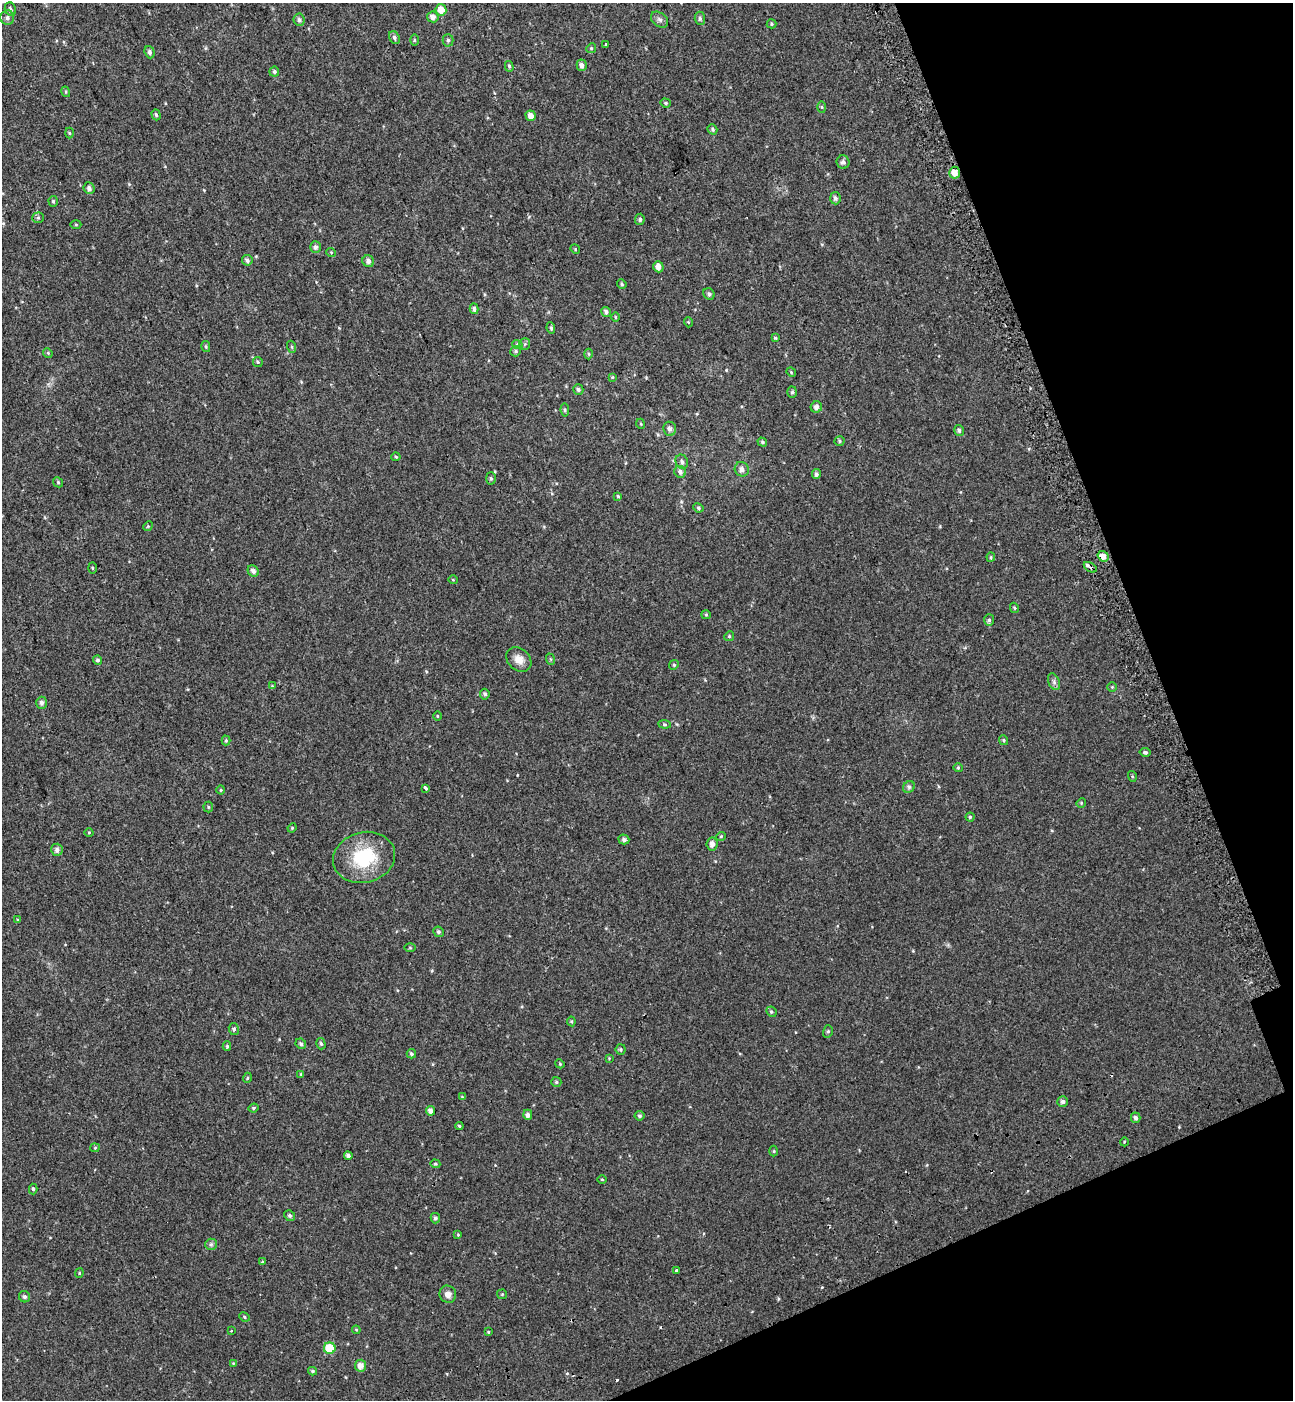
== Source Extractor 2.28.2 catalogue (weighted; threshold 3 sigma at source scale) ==
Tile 12 of 4 x 4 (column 4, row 3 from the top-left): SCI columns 4106-5396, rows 1500-2897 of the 5576 x 5797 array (HDU 1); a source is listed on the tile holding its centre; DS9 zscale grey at full resolution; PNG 1295 x 1402 px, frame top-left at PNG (2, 3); each listed source drawn as its Kron ellipse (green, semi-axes under 4 px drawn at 4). Shown black and unused: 17% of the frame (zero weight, under 2 of 3 exposures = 6% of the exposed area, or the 3 px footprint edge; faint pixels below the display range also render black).
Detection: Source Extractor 2.28.2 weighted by HDU 2 'WHT'; one run over the whole footprint, this tile lists its part. Background 0.0199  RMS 0.008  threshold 0.036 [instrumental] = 3 sigma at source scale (4.5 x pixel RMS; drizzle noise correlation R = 1.50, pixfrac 1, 0.0396/0.0396 arcsec/px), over >= 5 px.
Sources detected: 170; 6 cosmic-ray / hot-pixel residue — neither listed nor drawn; the other 164 listed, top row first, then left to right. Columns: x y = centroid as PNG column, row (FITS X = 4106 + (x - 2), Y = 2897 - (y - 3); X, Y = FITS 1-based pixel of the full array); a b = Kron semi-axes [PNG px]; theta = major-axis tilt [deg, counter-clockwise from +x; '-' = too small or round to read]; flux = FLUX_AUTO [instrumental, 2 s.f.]
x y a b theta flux
10 9 7 5 -66 1.7
441 10 5 5 - 9.7
433 17 6 5 - 3.9
7 18 7 7 - 2.5
700 18 6 5 - 1.7
299 20 6 5 - 2
659 20 10 6 -39 2.5
772 24 5 4 - 0.96
394 38 6 5 - 2.3
414 40 5 3 - 0.78
448 40 6 5 - 1.5
606 45 3 3 - 3.9
591 48 5 4 - 0.94
150 52 6 5 - 2.2
582 65 6 5 - 2.9
509 66 5 4 - 1.3
274 72 5 5 - 1.7
66 92 5 3 - 0.78
665 103 5 4 - 1
822 107 5 4 - 0.87
156 115 5 4 - 1.3
531 116 5 5 - 5.1
712 129 5 4 - 1.6
69 133 5 3 - 0.78
843 162 7 6 - 2.5
955 173 6 5 - 5.9
89 188 6 5 - 2.6
835 198 6 5 - 2.2
53 201 5 4 - 1.1
38 218 5 5 - 1.2
640 219 5 5 - 1.6
76 225 5 3 - 0.81
315 247 6 5 - 2.3
575 249 5 4 - 0.77
331 252 5 3 - 0.71
247 260 5 5 - 2.2
368 261 6 5 - 3.2
658 267 5 5 - 4.4
622 284 5 4 - 1.1
709 294 6 5 - 1.8
474 309 5 4 - 2
606 312 5 4 - 2.2
615 317 5 3 - 0.69
688 322 5 3 - 0.71
551 328 6 4 -80 1.6
775 338 3 3 - 0.95
517 344 5 3 - 0.79
525 344 6 5 - 1.2
206 347 5 4 - 1
292 347 6 4 -71 0.89
515 351 5 5 - 1.3
48 353 5 4 - 0.91
589 354 5 3 - 0.92
258 362 5 4 - 1.1
791 372 5 4 - 0.84
612 377 4 3 - 0.75
578 389 5 5 - 1.7
792 392 5 5 - 1.3
816 407 6 5 - 2.8
565 410 6 4 -82 1.2
641 424 5 3 - 0.66
670 429 7 6 - 2.5
959 430 5 4 - 1.6
839 441 5 4 - 1.1
762 442 5 4 - 1.3
396 457 4 4 - 0.84
682 462 7 6 - 2.1
742 469 7 7 - 3.3
680 472 6 5 - 2.7
816 474 5 4 - 1.8
491 478 6 5 - 1.2
58 482 5 4 - 1.1
618 496 4 3 - 0.79
698 508 5 4 - 1.2
148 526 5 4 - 0.9
1103 556 6 5 - 5.6
991 557 4 4 - 0.88
1090 567 7 3 -33 5
92 568 5 3 - 0.72
253 571 6 5 - 3.1
453 580 5 3 - 0.62
1014 608 5 4 - 0.89
706 615 5 4 - 0.92
989 620 6 5 - 1.6
729 636 5 4 - 1.1
519 659 14 11 -42 7.1
550 659 6 3 -70 0.75
97 660 5 4 - 1.8
674 665 5 4 - 1
1054 682 9 5 -67 2.1
272 686 4 4 - 0.61
1112 687 4 4 - 0.83
485 694 5 4 - 1.8
41 703 6 5 - 2.4
437 716 5 3 - 0.73
664 724 6 4 -6 1.1
226 740 5 4 - 0.95
1004 740 5 4 - 1.1
1145 752 5 4 - 1.5
958 768 4 4 - 0.87
1132 776 5 3 - 0.81
909 787 6 5 - 1.6
425 788 4 3 - 5.1
221 790 4 4 - 0.83
1081 803 5 4 - 0.76
208 807 5 5 - 0.98
970 817 4 4 - 1.1
292 828 5 4 - 0.82
89 832 4 3 - 0.64
721 836 5 3 - 0.73
624 839 5 5 - 2.4
712 844 6 5 - 3.8
57 850 6 5 - 3
364 857 31 25 15 43
18 920 4 4 - 0.87
438 932 5 5 - 1.7
410 948 5 4 - 0.87
771 1012 5 4 - 1.3
571 1021 5 4 - 0.98
234 1029 6 5 - 1.7
828 1031 6 5 - 1.3
301 1044 5 5 - 1.7
321 1044 6 4 -74 1.4
227 1046 5 4 - 0.87
621 1049 5 5 - 1.1
411 1054 5 4 - 1.5
609 1058 4 4 - 0.62
560 1064 5 3 - 0.74
301 1074 4 4 - 0.95
247 1078 5 3 - 0.78
556 1082 5 5 - 1.2
462 1097 4 4 - 0.71
1063 1102 5 5 - 2.4
253 1108 5 3 - 1
430 1111 5 4 - 3.3
528 1115 5 4 - 2.9
639 1116 5 5 - 1.5
1136 1118 5 4 - 2.1
459 1126 4 4 - 1.2
1124 1142 4 3 - 0.68
95 1148 4 4 - 0.83
774 1151 5 3 - 0.7
348 1156 4 4 - 2.6
435 1164 5 4 - 0.91
602 1179 4 3 - 0.64
33 1189 5 4 - 1.4
290 1216 5 5 - 1.5
435 1218 5 4 - 1.8
458 1235 4 4 - 0.8
211 1244 6 5 - 1.5
262 1262 4 4 - 0.8
676 1270 3 3 - 7.9
79 1273 5 4 - 0.82
448 1294 9 8 - 4.3
502 1294 5 5 - 0.82
25 1297 6 5 - 2
244 1317 5 4 - 1.1
356 1330 4 3 - 0.85
231 1331 3 2 - 0.42
488 1332 4 3 - 0.74
330 1348 6 5 - 26
233 1363 3 3 - 0.59
361 1366 6 5 - 5
313 1371 4 4 - 1.4
Overlapping masked pixels (flux is a lower limit): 2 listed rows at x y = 1103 556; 1090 567